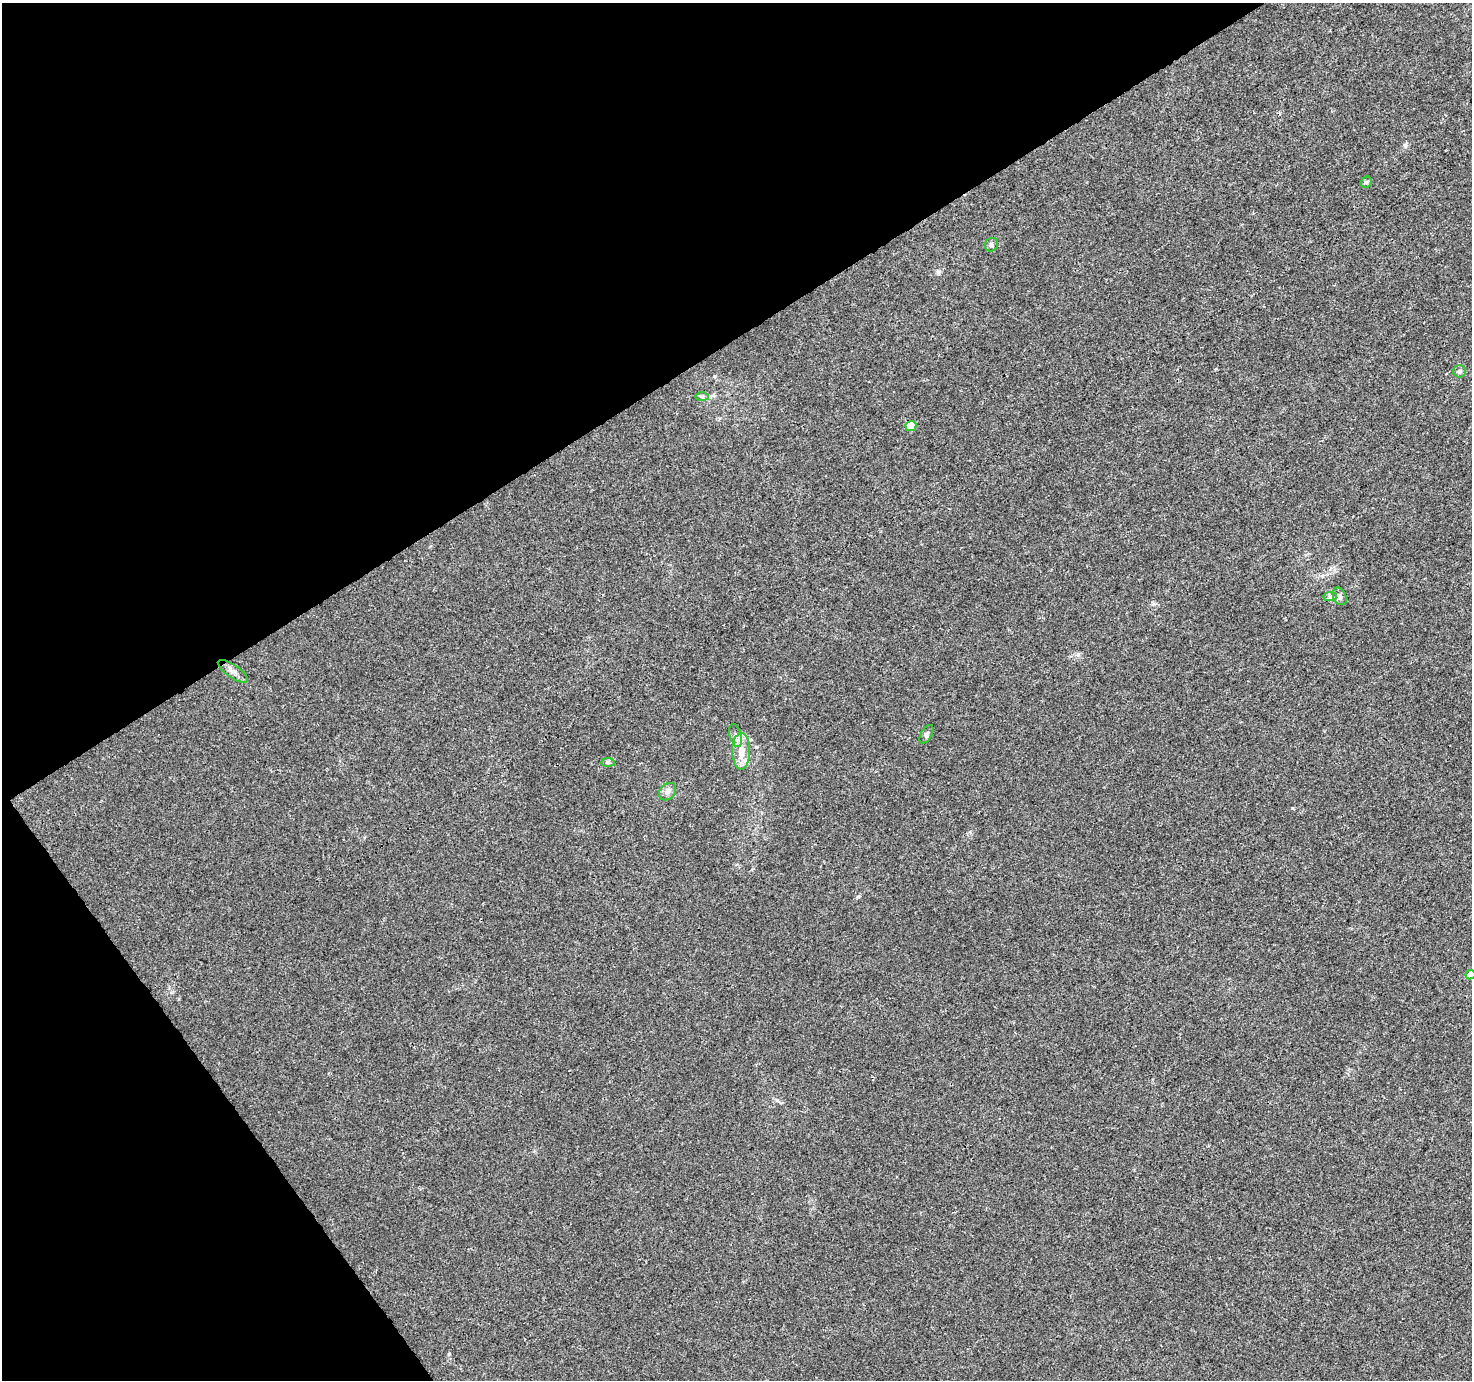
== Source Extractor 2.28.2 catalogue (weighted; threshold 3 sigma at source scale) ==
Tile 5 of 4 x 4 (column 1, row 2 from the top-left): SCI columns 50-1519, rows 2914-4291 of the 5982 x 5889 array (HDU 1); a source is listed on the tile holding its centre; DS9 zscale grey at full resolution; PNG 1474 x 1382 px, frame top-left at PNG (2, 3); each listed source drawn as its Kron ellipse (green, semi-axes under 4 px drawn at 4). Shown black and unused: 31% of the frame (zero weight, under 3 of 4 exposures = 5% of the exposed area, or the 3 px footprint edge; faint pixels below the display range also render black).
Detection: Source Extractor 2.28.2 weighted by HDU 2 'WHT'; one run over the whole footprint, this tile lists its part. Background 0.00969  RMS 0.0027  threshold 0.0121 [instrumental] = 3 sigma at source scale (4.5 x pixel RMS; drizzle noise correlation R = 1.50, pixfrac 1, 0.0396/0.0396 arcsec/px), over >= 5 px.
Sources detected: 15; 1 inside a brighter listed object's ellipse — not listed separately; the other 14 listed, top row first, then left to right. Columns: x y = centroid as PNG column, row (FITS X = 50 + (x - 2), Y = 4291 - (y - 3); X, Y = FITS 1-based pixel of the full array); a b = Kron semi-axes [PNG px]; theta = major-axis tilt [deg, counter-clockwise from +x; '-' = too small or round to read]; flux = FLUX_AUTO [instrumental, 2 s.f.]
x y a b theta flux
1366 182 6 5 - 0.44
991 245 7 6 - 0.58
1460 371 6 6 - 0.74
702 397 7 4 -1 0.49
911 426 5 5 - 4.1
1340 596 9 6 -65 0.98
1330 597 7 4 1 0.59
233 671 18 6 -34 1.6
926 734 10 5 60 0.69
736 735 12 5 -75 1
741 751 18 9 90 3.4
608 763 7 4 0 0.49
667 792 10 7 46 1.1
1471 975 5 4 - 3.3
Isophote crosses this tile's border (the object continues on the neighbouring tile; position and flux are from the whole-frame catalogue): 1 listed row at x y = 1471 975
Unlisted compact peaks at least as high as the median listed source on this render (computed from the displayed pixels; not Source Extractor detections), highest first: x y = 1292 808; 449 1354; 1405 145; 938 272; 1153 604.